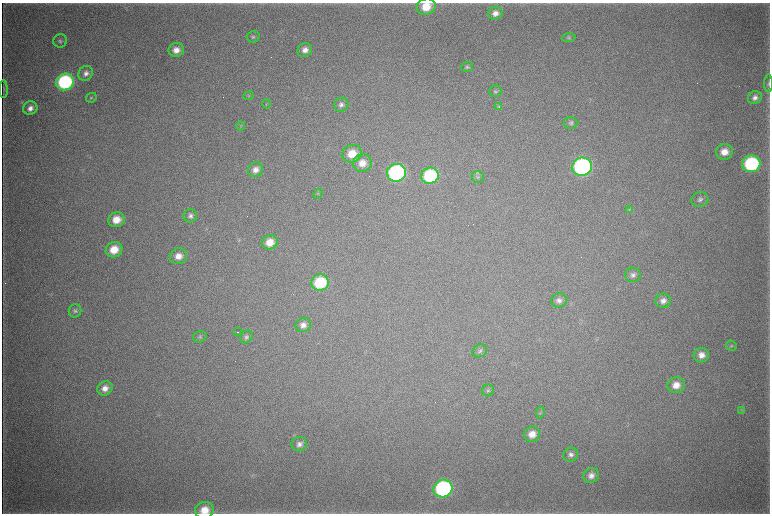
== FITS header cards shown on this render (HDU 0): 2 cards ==
NAXIS1  =                 1536 / length of data axis 1
NAXIS2  =                 1023 / length of data axis 2

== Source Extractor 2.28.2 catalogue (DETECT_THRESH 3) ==
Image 1536 x 1023 px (HDU 0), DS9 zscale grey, zoomed out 1/2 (1 PNG px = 2 x 2 image px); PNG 772 x 516 px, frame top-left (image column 1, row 1022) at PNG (2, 3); each listed source drawn as its Kron ellipse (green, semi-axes under 4 px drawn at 4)
Background 4310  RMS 37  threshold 112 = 3 sigma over >= 5 px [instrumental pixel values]
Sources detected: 69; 7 cannot appear on this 1/2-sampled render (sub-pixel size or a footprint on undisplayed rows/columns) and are neither listed nor drawn; the other 62 listed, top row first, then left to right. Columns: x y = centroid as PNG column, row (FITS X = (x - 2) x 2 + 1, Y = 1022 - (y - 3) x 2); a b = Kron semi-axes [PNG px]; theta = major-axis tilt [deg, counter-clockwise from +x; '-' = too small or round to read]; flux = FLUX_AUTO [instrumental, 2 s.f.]
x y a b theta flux
426 7 9 8 - 1.6e+05
495 13 7 6 - 5.3e+04
253 37 6 5 - 1.7e+04
569 37 7 4 2 1.3e+04
60 41 7 6 - 2.1e+04
176 50 8 7 - 7.3e+04
305 50 7 6 - 5.0e+04
467 67 6 5 - 1.7e+04
86 73 8 7 - 3.9e+04
65 82 9 8 - 1.1e+06
769 83 9 3 -90 1.5e+04
3 89 9 3 -89 1.4e+04
495 91 6 5 - 1.7e+04
249 96 5 4 - 1.0e+04
91 98 5 4 - 1.2e+04
755 98 7 6 - 4.0e+04
266 104 4 2 - 6.1e+03
341 105 7 6 - 3.2e+04
499 106 4 3 - 8.5e+03
30 108 7 6 - 4.8e+04
570 123 7 6 - 2.1e+04
241 126 4 4 - 1.1e+04
724 152 8 7 - 9.6e+04
352 154 10 8 24 1.6e+05
362 163 9 8 - 1.1e+05
751 164 9 8 - 9.3e+05
582 167 10 9 - 1.8e+06
255 170 8 7 - 5.5e+04
396 173 9 9 - 1.5e+06
430 176 9 8 - 6.4e+05
478 177 6 5 - 1.9e+04
318 194 5 4 - 1.0e+04
700 199 8 7 - 3.2e+04
629 209 4 3 - 7.6e+03
190 216 7 6 - 3.0e+04
116 220 8 7 - 1.2e+05
270 242 8 7 - 1.1e+05
114 250 8 7 - 1.6e+05
178 256 9 8 - 8.0e+04
633 275 8 7 - 3.6e+04
320 283 9 8 - 4.6e+05
559 300 8 7 - 3.4e+04
663 301 8 7 - 4.7e+04
75 311 7 6 - 2.2e+04
303 325 8 7 - 5.0e+04
238 332 4 2 - 6.0e+03
200 337 7 5 19 1.8e+04
246 337 7 5 50 2.2e+04
731 346 5 5 - 1.2e+04
480 351 7 6 - 2.1e+04
701 355 8 7 - 6.8e+04
676 385 9 8 - 9.0e+04
105 388 8 7 - 6.0e+04
488 390 6 5 - 1.6e+04
742 410 3 2 - 5.0e+03
540 413 6 4 79 1.2e+04
532 434 8 7 - 8.8e+04
299 444 8 7 - 4.0e+04
571 455 7 7 - 3.4e+04
591 475 8 7 - 4.6e+04
443 489 9 9 - 1.4e+06
205 510 9 8 - 1.4e+05
At the frame edge (FLAGS 8, measured only in part): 3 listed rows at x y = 426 7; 769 83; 205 510
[7 sub-pixel or undisplayed-footprint detections neither listed nor drawn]